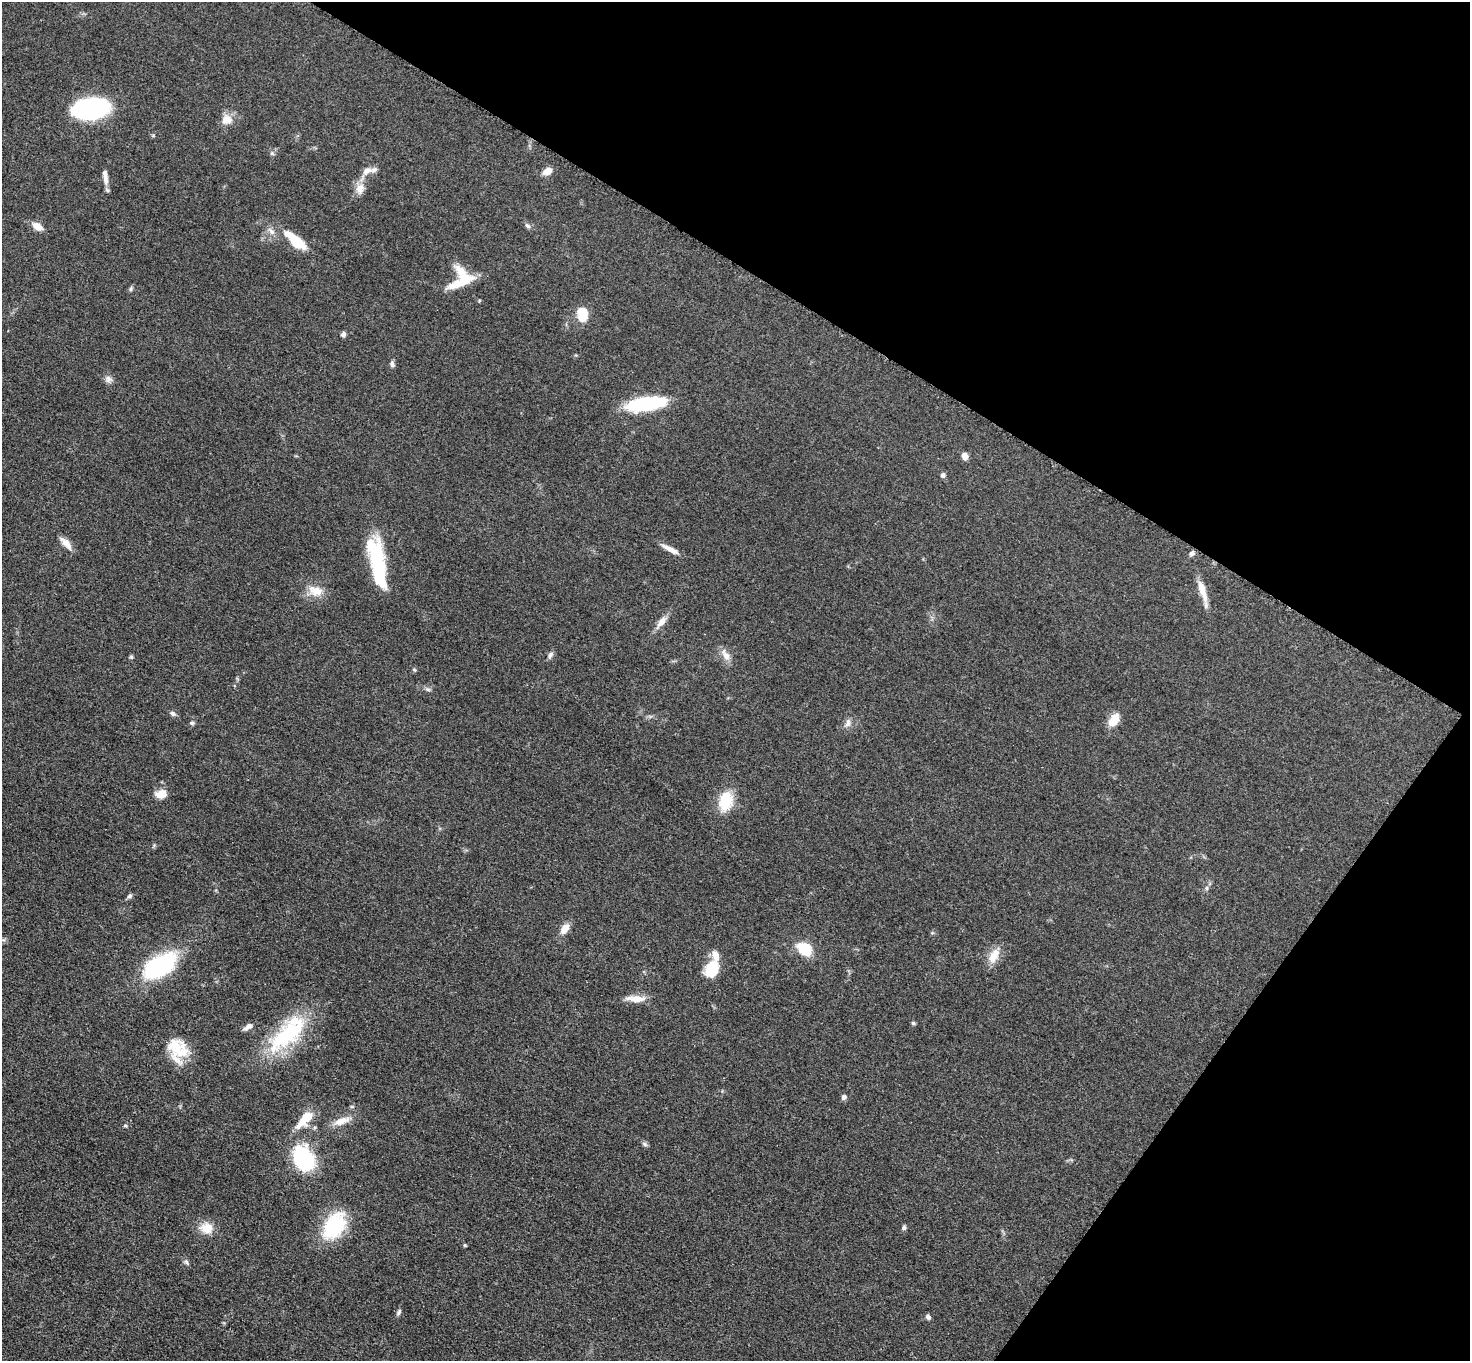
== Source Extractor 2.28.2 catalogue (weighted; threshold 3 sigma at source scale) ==
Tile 8 of 4 x 4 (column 4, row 2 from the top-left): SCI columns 4415-5882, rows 2878-4236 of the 5891 x 5895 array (HDU 1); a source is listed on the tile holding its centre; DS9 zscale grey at full resolution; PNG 1472 x 1363 px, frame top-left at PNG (2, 2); no overlay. Shown black and unused: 29% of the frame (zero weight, under 3 of 5 exposures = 1% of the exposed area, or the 3 px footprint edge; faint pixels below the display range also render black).
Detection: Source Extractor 2.28.2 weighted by HDU 2 'WHT'; one run over the whole footprint, this tile lists its part. Background 0.0481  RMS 0.0052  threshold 0.0233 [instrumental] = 3 sigma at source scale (4.5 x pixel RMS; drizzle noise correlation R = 1.50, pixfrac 1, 0.05/0.05 arcsec/px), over >= 5 px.
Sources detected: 69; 2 inside a brighter object's white glare — not listed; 4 inside a brighter listed object's ellipse — not listed separately; the other 63 listed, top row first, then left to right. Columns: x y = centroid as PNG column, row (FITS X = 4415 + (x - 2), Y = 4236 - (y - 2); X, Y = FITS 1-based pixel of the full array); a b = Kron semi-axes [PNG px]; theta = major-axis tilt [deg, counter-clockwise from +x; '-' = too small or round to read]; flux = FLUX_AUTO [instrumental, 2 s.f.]
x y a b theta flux
91 109 31 18 7 75
227 119 16 15 - 5.1
272 153 6 5 - 0.95
367 171 17 9 26 4.3
547 171 12 8 27 3.7
105 177 19 6 -81 3.6
360 189 17 11 80 5.2
37 226 13 7 -34 4.8
527 226 8 6 -39 1.4
271 231 13 6 -46 2.5
296 241 30 10 -40 16
461 278 31 23 45 17
131 289 7 4 71 0.87
582 314 17 12 -85 8.8
343 334 6 5 - 1.4
392 364 8 6 -79 1.4
109 379 10 9 - 2.2
646 404 31 10 9 55
965 456 8 6 -67 3.1
943 475 7 6 - 1.3
66 543 19 7 -49 4.2
670 549 24 6 -27 4.1
1191 553 7 6 - 1.5
375 555 42 20 -75 30
1201 586 16 10 -61 4.8
315 591 20 13 -14 7.7
661 622 16 8 51 4.1
550 655 10 5 61 1.6
726 655 18 8 -59 4
131 657 5 5 - 0.73
414 670 6 4 -42 0.66
428 689 7 5 -20 1.2
173 714 8 6 -31 1.4
1114 720 16 9 55 7.3
192 723 7 5 -14 0.94
848 723 11 7 72 2.3
161 794 12 8 8 6.3
726 801 19 13 76 18
1206 888 6 4 89 0.86
130 896 7 6 - 1.1
565 929 14 9 54 4.5
804 949 18 12 -37 13
994 956 21 11 64 7.1
159 966 28 15 29 78
711 969 15 11 66 21
637 999 19 8 0 6.6
913 1023 5 5 - 0.86
248 1027 13 6 34 2.1
288 1034 60 22 45 46
175 1045 25 22 24 13
844 1097 7 6 - 1.3
305 1119 28 11 49 10
342 1121 24 9 21 5.9
125 1125 6 4 0 0.61
645 1144 8 5 -28 1.1
303 1159 19 15 -69 56
334 1226 34 22 57 31
206 1228 18 14 -8 7.2
904 1228 6 6 - 1.1
465 1245 5 3 - 0.48
186 1262 7 5 -46 1.1
399 1312 9 4 62 1.1
928 1317 7 5 -36 1.5